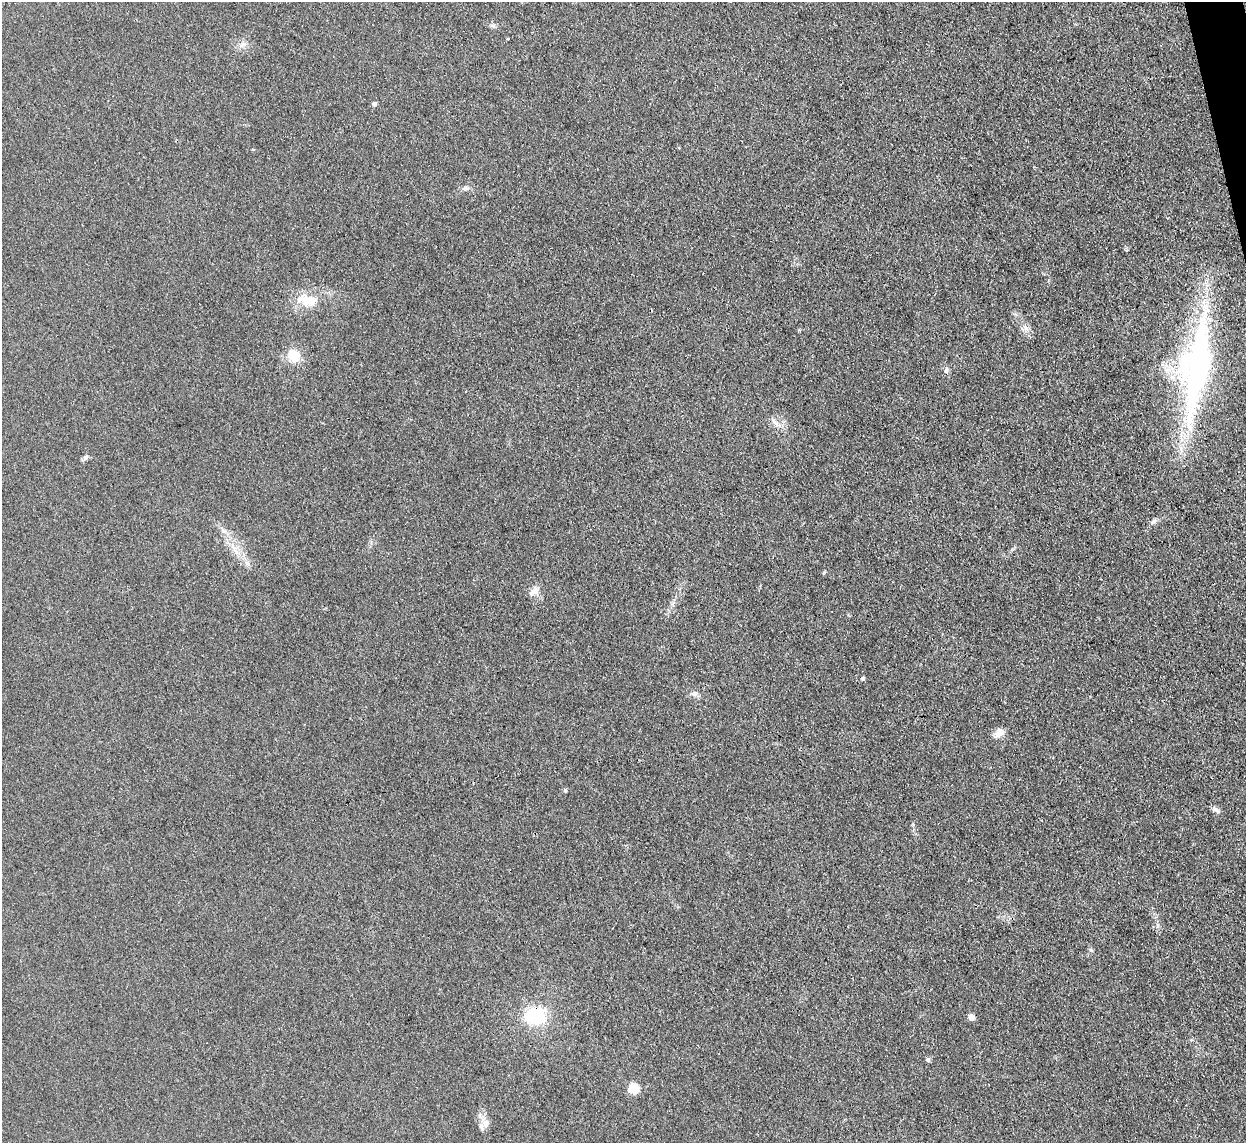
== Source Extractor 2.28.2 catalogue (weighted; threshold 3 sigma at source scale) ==
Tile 10 of 4 x 4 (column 2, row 3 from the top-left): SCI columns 1245-2488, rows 1397-2537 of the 4977 x 4957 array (HDU 1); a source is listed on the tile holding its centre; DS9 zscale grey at full resolution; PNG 1248 x 1145 px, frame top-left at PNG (2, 2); no overlay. Shown black and unused: <1% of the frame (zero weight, under 3 of 4 exposures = <1% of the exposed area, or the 3 px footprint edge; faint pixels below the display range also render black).
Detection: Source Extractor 2.28.2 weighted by HDU 2 'WHT'; one run over the whole footprint, this tile lists its part. Background 0.0975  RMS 0.0072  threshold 0.0325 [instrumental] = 3 sigma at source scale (4.5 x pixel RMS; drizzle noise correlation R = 1.50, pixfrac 1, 0.05/0.05 arcsec/px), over >= 5 px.
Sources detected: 29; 1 cosmic-ray / hot-pixel residue — not listed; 1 inside a brighter listed object's ellipse — not listed separately; the other 27 listed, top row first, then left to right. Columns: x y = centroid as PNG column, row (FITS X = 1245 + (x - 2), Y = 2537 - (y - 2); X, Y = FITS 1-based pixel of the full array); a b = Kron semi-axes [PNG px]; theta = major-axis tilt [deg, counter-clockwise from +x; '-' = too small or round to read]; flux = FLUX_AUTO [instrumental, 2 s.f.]
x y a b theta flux
492 26 7 5 -41 1.6
508 39 3 3 - 0.67
243 44 11 6 28 3.3
374 104 6 5 - 1.8
465 188 8 6 1 2
309 301 26 15 -6 15
1025 327 10 6 -53 3.4
294 356 13 12 - 15
1197 367 96 28 82 240
946 370 8 7 - 2.1
774 422 17 5 -48 3.6
86 457 8 7 - 2
1153 521 9 5 38 2.3
233 547 13 4 -40 4
824 572 5 4 - 0.82
533 591 18 8 41 4.8
863 678 4 4 - 1.7
695 694 8 6 21 2.2
999 733 13 10 35 5.6
565 790 5 4 - 1.2
1216 810 13 5 -32 2.6
1091 950 7 4 -45 1.1
535 1016 18 15 -3 45
971 1017 5 4 - 9
928 1060 5 5 - 1.8
633 1089 5 5 - 52
486 1123 13 9 69 5.2
Overlapping masked pixels (flux is a lower limit): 1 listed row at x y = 535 1016